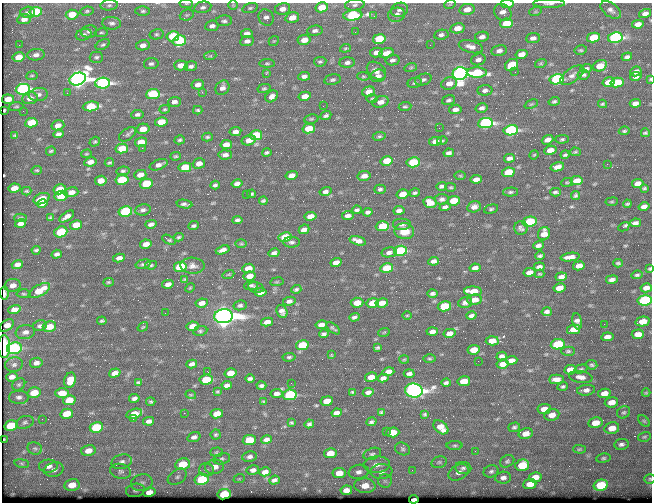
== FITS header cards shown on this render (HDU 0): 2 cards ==
NAXIS1  =                  650 / Width of table row in bytes
NAXIS2  =                  500 / Number of rows in table

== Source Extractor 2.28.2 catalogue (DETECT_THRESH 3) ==
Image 650 x 500 px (HDU 0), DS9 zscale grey, 1 PNG px = 1 image px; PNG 654 x 504 px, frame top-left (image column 1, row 500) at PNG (2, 3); each listed source drawn as its Kron ellipse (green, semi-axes under 4 px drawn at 4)
Background 357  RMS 1.2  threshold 3.59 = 3 sigma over >= 5 px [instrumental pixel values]
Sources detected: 523; of the 523, the 500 brightest by FLUX_AUTO listed and drawn (23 fainter detections omitted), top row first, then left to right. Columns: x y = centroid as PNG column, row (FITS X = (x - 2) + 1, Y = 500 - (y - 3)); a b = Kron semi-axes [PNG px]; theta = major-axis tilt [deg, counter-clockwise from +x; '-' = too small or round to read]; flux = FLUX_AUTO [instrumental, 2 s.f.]
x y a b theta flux
186 4 7 3 -8 95
450 4 6 3 19 84
507 4 6 3 2 1900
549 4 16 3 0 210
109 5 9 5 6 180
233 5 5 5 - 90
355 5 10 5 7 250
203 7 9 5 11 230
322 7 6 5 - 1700
250 8 8 4 15 140
282 9 8 6 13 630
467 9 7 5 11 810
399 10 9 7 18 310
611 10 11 6 -35 330
87 11 6 4 10 130
143 11 7 5 1 160
28 12 7 5 3 200
36 12 6 5 - 3800
503 12 9 8 - 520
535 12 6 4 19 110
645 13 6 4 16 340
72 15 6 5 - 2000
187 15 7 5 20 140
353 15 9 5 6 12000
397 15 9 7 15 510
374 16 4 3 - 88
266 17 8 7 - 310
292 18 7 5 15 920
24 19 7 5 9 430
224 21 8 5 3 200
112 23 9 6 -3 280
506 23 6 4 10 1900
638 24 6 4 9 520
212 26 7 5 8 290
457 28 7 5 12 830
89 31 8 6 7 230
315 31 8 5 6 270
355 32 3 2 - 65
101 33 7 3 10 110
157 34 7 5 13 150
247 34 5 4 - 440
84 35 8 5 18 210
441 35 7 5 9 250
173 36 6 5 - 4500
482 37 7 5 10 360
615 37 7 5 10 18000
533 38 7 5 7 320
593 38 6 5 - 2600
379 39 6 5 - 3700
304 40 6 5 - 940
179 41 6 5 - 4900
247 41 7 5 9 340
274 41 5 4 - 94
19 45 3 2 - 71
103 45 7 5 29 160
143 45 7 5 10 430
430 45 2 2 - 160
471 47 12 6 -15 500
345 48 5 4 - 100
581 50 6 4 11 120
499 51 8 5 11 320
376 52 6 5 - 390
386 53 7 5 17 790
521 54 6 4 13 720
36 55 8 5 5 360
210 56 6 4 17 110
19 57 6 4 12 980
96 57 7 5 -1 180
627 57 5 4 - 230
478 59 7 5 18 300
393 60 7 5 12 240
320 62 6 4 8 140
347 62 8 5 1 260
267 63 8 4 0 120
541 63 6 4 18 100
151 64 7 5 9 210
181 65 7 5 -1 660
512 65 7 5 32 2600
191 66 6 4 14 230
600 66 7 5 26 1300
411 67 6 4 17 110
586 68 6 4 20 170
376 71 11 7 -38 430
636 71 5 5 - 380
477 72 10 5 0 4200
515 72 3 2 - 79
266 74 3 3 - 150
460 74 7 6 - 52000
572 75 14 7 36 420
584 75 6 5 - 160
32 76 5 3 - 83
304 76 6 4 6 280
363 76 6 4 -6 110
378 76 8 6 13 340
636 76 6 4 11 380
78 79 8 6 19 64000
557 79 7 5 11 11000
650 79 3 3 - 71
332 80 8 5 12 190
423 80 8 5 18 200
608 82 6 4 13 870
102 83 7 5 4 20000
415 83 7 5 10 170
617 83 7 4 12 3200
449 84 8 6 16 610
198 85 6 5 - 400
222 88 8 6 52 410
264 88 6 4 13 130
23 89 7 5 8 18000
485 90 7 5 3 260
202 92 4 3 - 70
368 92 6 5 - 660
67 93 3 3 - 91
153 94 7 5 6 5600
38 95 9 6 8 350
272 96 7 5 41 370
305 96 6 4 11 750
30 98 8 6 6 520
372 98 5 3 - 99
8 99 6 5 - 870
449 100 7 4 15 190
554 101 6 4 17 140
174 102 6 5 - 330
381 102 8 5 19 530
635 103 5 4 - 390
531 104 7 3 22 99
602 104 4 3 - 110
91 106 8 5 7 3400
323 106 2 2 - 140
16 107 7 3 5 86
405 107 6 4 6 130
482 108 6 4 15 270
165 109 5 4 - 110
455 109 6 4 10 350
4 110 3 2 - 99
198 110 4 3 - 120
23 111 2 2 - 71
137 114 6 4 7 190
326 115 6 4 23 190
311 119 7 4 9 120
161 122 6 4 11 1600
31 123 6 4 11 1700
485 123 7 5 8 20000
58 125 6 5 - 480
439 128 2 2 - 68
143 129 7 5 13 910
309 129 6 5 - 1800
511 130 7 5 10 12000
624 131 5 3 - 120
235 132 6 4 9 350
645 133 4 3 - 110
58 134 5 4 - 230
128 134 9 5 35 220
15 135 4 3 - 100
256 135 6 5 - 3700
379 136 6 4 9 140
207 137 5 4 - 120
562 139 6 4 1 130
180 140 5 4 - 130
249 140 7 5 13 750
548 140 6 4 21 420
435 141 6 4 11 570
442 141 5 3 - 120
95 142 5 4 - 110
141 142 6 4 9 1300
226 145 6 4 12 650
122 148 6 5 - 2100
142 148 2 2 - 650
550 150 6 4 9 610
51 151 5 3 - 110
575 152 5 4 - 100
267 153 5 3 - 150
449 153 5 4 - 280
86 154 5 4 - 98
225 155 6 4 2 310
534 155 5 4 - 76
565 155 4 3 - 130
176 156 5 4 - 120
509 158 5 4 - 310
387 161 6 4 14 1600
90 162 6 4 10 510
413 162 6 5 - 4600
109 163 4 3 - 110
199 163 6 5 - 510
607 164 2 2 - 230
159 165 9 5 20 360
185 167 6 5 - 2100
557 167 7 4 15 600
37 170 5 3 - 100
123 171 7 4 7 150
508 172 6 4 10 3000
140 175 6 4 14 660
291 175 6 4 13 570
364 176 7 5 11 510
460 176 6 4 -1 95
476 179 6 4 10 400
122 180 6 5 - 3200
101 181 6 5 - 570
577 181 6 4 11 860
567 182 6 3 8 83
638 183 6 4 11 490
146 184 6 5 - 3000
237 184 5 4 - 360
215 185 4 3 - 160
441 186 5 3 - 180
451 187 5 4 - 100
14 188 6 4 11 770
644 188 3 3 - 100
60 189 6 5 - 1900
380 189 6 4 4 170
26 191 5 3 - 100
325 191 6 4 14 250
71 192 7 4 16 620
510 192 7 4 1 150
555 192 5 3 - 150
415 193 5 4 - 150
251 194 4 3 - 140
402 194 6 4 15 1000
246 195 2 2 - 71
576 195 4 3 - 160
61 196 6 5 - 3400
42 199 8 5 21 1200
442 199 7 5 7 240
263 201 4 3 - 120
454 201 6 4 9 1700
612 202 6 3 8 84
42 203 6 4 14 380
430 203 6 5 - 990
184 204 8 3 -10 210
627 204 4 2 - 110
445 207 5 4 - 210
474 207 7 5 15 380
644 207 5 4 - 400
491 209 7 4 15 130
143 210 8 5 9 250
357 210 5 3 - 170
399 210 5 4 - 290
125 211 7 5 12 6500
368 212 5 4 - 210
348 215 6 4 7 320
67 216 8 4 36 440
310 216 6 4 9 630
50 217 4 3 - 110
20 218 6 4 2 120
237 220 5 4 - 190
530 222 7 5 12 5100
20 223 5 4 - 330
635 223 5 4 - 260
151 224 6 4 15 270
402 224 9 6 0 240
76 225 6 4 12 1200
193 226 5 3 - 150
382 226 7 5 5 2800
624 227 6 3 28 350
521 228 7 6 - 230
304 229 5 4 - 470
404 231 10 8 -9 1200
61 232 7 5 20 2400
544 234 7 6 - 740
179 237 5 3 - 120
285 237 6 4 11 2600
169 240 7 3 -25 130
358 241 8 4 -18 520
292 242 8 5 0 210
146 244 6 4 13 590
241 244 6 4 0 100
538 245 5 4 - 240
36 250 4 3 - 130
223 250 7 4 19 430
400 251 7 5 10 7200
389 252 7 5 11 310
274 253 5 4 - 250
57 254 5 4 - 210
540 256 4 3 - 150
570 257 9 4 7 500
119 258 6 4 11 360
434 261 5 4 - 280
336 263 6 4 15 610
618 263 4 3 - 120
17 264 5 4 - 370
143 264 7 4 15 160
151 265 6 4 10 120
192 266 12 8 -3 410
579 266 6 4 11 610
180 267 6 5 - 5700
539 267 5 3 - 250
248 268 6 4 9 880
387 268 6 5 - 2400
475 268 5 4 - 330
650 268 4 3 - 110
529 272 6 4 11 550
228 274 6 3 19 88
540 274 5 3 - 87
637 275 6 3 8 130
250 276 6 4 10 660
561 277 6 4 7 350
185 279 4 3 - 92
612 280 6 3 9 260
108 282 5 4 - 110
277 282 7 3 9 85
168 284 6 4 14 330
13 285 8 6 15 450
251 285 7 4 5 160
256 287 8 5 -13 170
190 288 5 4 - 85
559 288 6 4 11 690
646 288 6 4 13 480
296 289 5 4 - 150
39 291 12 5 29 1700
473 291 9 4 -2 1300
261 292 6 4 8 410
4 293 7 3 -87 110
432 293 5 3 - 190
24 294 7 4 -3 120
474 300 7 5 8 750
645 300 7 5 8 13000
289 301 6 4 13 270
465 302 7 5 16 280
202 303 6 4 8 520
357 303 6 5 - 900
373 303 6 5 - 1700
382 303 6 4 9 730
240 305 6 5 - 170
444 306 7 5 10 3600
14 309 6 4 15 490
282 311 7 5 -63 340
547 312 5 4 - 230
165 313 2 2 - 63
407 315 4 3 - 71
224 316 9 7 6 120000
471 316 5 4 - 240
354 317 5 4 - 190
102 321 4 3 - 110
577 321 8 5 -80 330
267 322 6 4 10 520
643 322 7 4 12 1200
604 324 2 2 - 320
321 325 6 4 11 380
7 326 8 5 39 510
40 326 7 5 11 200
193 326 6 4 10 1100
49 327 7 5 13 1200
143 327 6 3 36 73
333 328 8 3 -38 130
574 329 6 4 12 920
200 331 7 5 9 150
432 331 6 4 5 320
25 332 10 7 11 400
384 332 6 3 19 75
450 333 6 4 12 440
324 334 5 3 - 170
638 334 6 4 2 810
607 337 6 4 8 420
492 341 6 4 3 750
558 344 7 5 10 4200
302 345 6 5 - 2700
4 347 11 6 -89 2500
14 348 7 6 - 6400
377 348 4 3 - 120
474 350 6 5 - 1200
568 351 7 4 0 140
331 354 3 2 - 220
502 356 5 4 - 190
289 357 6 4 8 130
404 359 5 3 - 73
429 359 6 3 -1 95
511 360 6 4 3 390
478 361 2 2 - 120
36 363 6 5 - 330
192 364 5 4 - 250
503 364 6 4 8 540
14 365 9 7 15 280
592 365 5 4 - 150
581 369 7 4 14 150
570 370 6 4 8 840
208 372 3 2 - 76
388 372 6 4 15 490
115 373 6 4 17 380
230 373 6 5 - 1000
409 374 5 3 - 220
12 377 6 4 15 370
371 377 6 4 12 770
581 377 12 6 -9 450
383 378 5 4 - 310
250 379 5 4 - 190
556 379 7 5 1 520
70 380 8 6 73 970
206 380 7 5 6 2500
464 381 6 5 - 1300
138 383 4 3 - 120
291 383 2 2 - 76
446 383 5 3 - 170
19 385 7 5 35 150
227 385 5 4 - 260
261 386 5 3 - 180
563 386 5 4 - 150
414 390 8 7 - 53000
586 390 9 5 7 350
217 391 4 3 - 88
352 392 4 3 - 110
368 392 5 4 - 290
34 393 6 5 - 1500
62 393 7 5 2 730
277 393 6 4 9 320
604 393 6 4 11 660
646 393 4 4 - 88
191 395 5 3 - 72
290 395 7 5 9 8100
19 397 10 6 0 310
134 398 5 4 - 220
69 400 6 5 - 1400
264 401 3 3 - 100
327 401 6 5 - 980
151 402 5 3 - 100
611 402 7 5 8 730
544 409 7 5 8 690
381 412 4 3 - 130
624 412 7 6 - 160
184 413 2 2 - 78
337 413 5 4 - 340
67 414 6 5 - 1500
134 414 8 4 16 1100
217 414 6 4 10 970
425 414 4 3 - 110
552 415 7 6 - 690
42 419 2 2 - 140
133 419 2 2 - 150
149 421 5 4 - 270
644 421 7 4 -45 110
25 422 9 6 19 220
371 422 5 3 - 170
291 423 3 3 - 100
595 423 7 5 12 960
309 424 4 4 - 170
11 426 7 5 14 2700
96 427 7 5 13 4800
441 427 8 5 -40 860
514 427 6 4 16 160
612 428 7 5 12 930
386 431 2 2 - 410
393 432 6 5 - 980
526 434 7 5 13 670
216 435 5 5 - 140
194 437 7 5 17 260
644 437 6 4 15 120
4 439 3 2 - 78
266 439 5 4 - 330
249 440 7 5 9 1900
621 444 7 5 10 240
455 445 8 4 0 130
35 448 7 6 - 190
402 449 8 6 -23 180
579 449 6 4 -1 120
88 451 7 5 13 700
475 451 2 2 - 250
216 452 6 4 3 110
330 453 6 5 - 1100
372 454 9 5 20 210
250 457 7 5 7 250
603 458 7 4 7 150
222 459 8 5 13 180
507 461 7 5 31 170
122 462 10 7 15 360
439 462 8 5 15 160
22 463 7 4 -9 120
183 464 7 6 - 2500
377 465 13 8 2 560
522 465 7 5 16 2600
48 466 9 6 3 510
215 467 9 7 8 630
463 468 8 6 -6 230
54 470 10 7 14 390
206 470 7 6 - 260
253 470 6 5 - 260
412 470 3 3 - 65
121 471 10 7 -12 340
381 471 11 7 5 480
491 471 7 6 - 220
265 472 6 4 15 400
359 472 10 7 11 370
459 472 10 7 27 450
339 473 6 5 - 890
177 477 10 7 32 330
535 477 6 5 - 730
503 478 8 6 6 310
202 479 7 5 12 4600
239 479 6 3 19 86
650 479 5 5 - 120
274 480 5 4 - 200
385 481 7 7 - 250
142 483 11 8 12 450
530 484 6 5 - 820
72 485 8 6 11 1200
601 485 7 5 14 3400
365 486 10 7 -4 1200
135 490 9 6 10 240
346 490 6 4 8 490
149 492 6 4 10 500
224 494 7 5 9 3600
414 499 5 3 - 210
At the frame edge (FLAGS 8, measured only in part): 8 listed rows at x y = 186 4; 507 4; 549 4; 650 79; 650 268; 645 300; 4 347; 650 479
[23 fainter detections neither listed nor drawn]